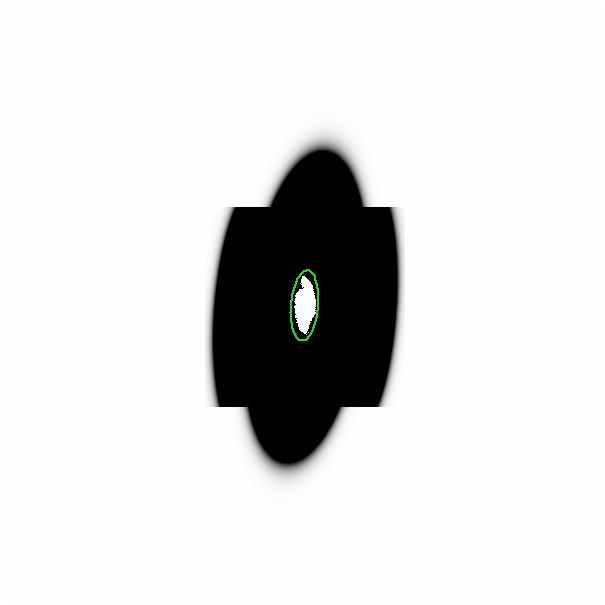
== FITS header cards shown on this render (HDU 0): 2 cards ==
NAXIS1  =                  601
NAXIS2  =                  601

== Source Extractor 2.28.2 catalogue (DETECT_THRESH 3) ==
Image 601 x 601 px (HDU 0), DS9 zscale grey, 1 PNG px = 1 image px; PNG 605 x 605 px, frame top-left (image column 1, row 601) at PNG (0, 0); each listed source drawn as its Kron ellipse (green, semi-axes under 4 px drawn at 4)
Background -9.81e-45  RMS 8.0e-32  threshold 2.39e-31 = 3 sigma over >= 5 px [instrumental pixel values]
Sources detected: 12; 11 with non-positive FLUX_AUTO (blend fragments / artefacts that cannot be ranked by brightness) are neither listed nor drawn; the other 1 listed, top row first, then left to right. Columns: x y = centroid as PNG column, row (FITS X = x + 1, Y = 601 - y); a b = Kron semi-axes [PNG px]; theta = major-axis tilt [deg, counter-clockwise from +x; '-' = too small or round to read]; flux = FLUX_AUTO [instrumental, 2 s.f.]
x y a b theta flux
303 304 35 14 85 46
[11 non-positive-flux detections neither listed nor drawn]